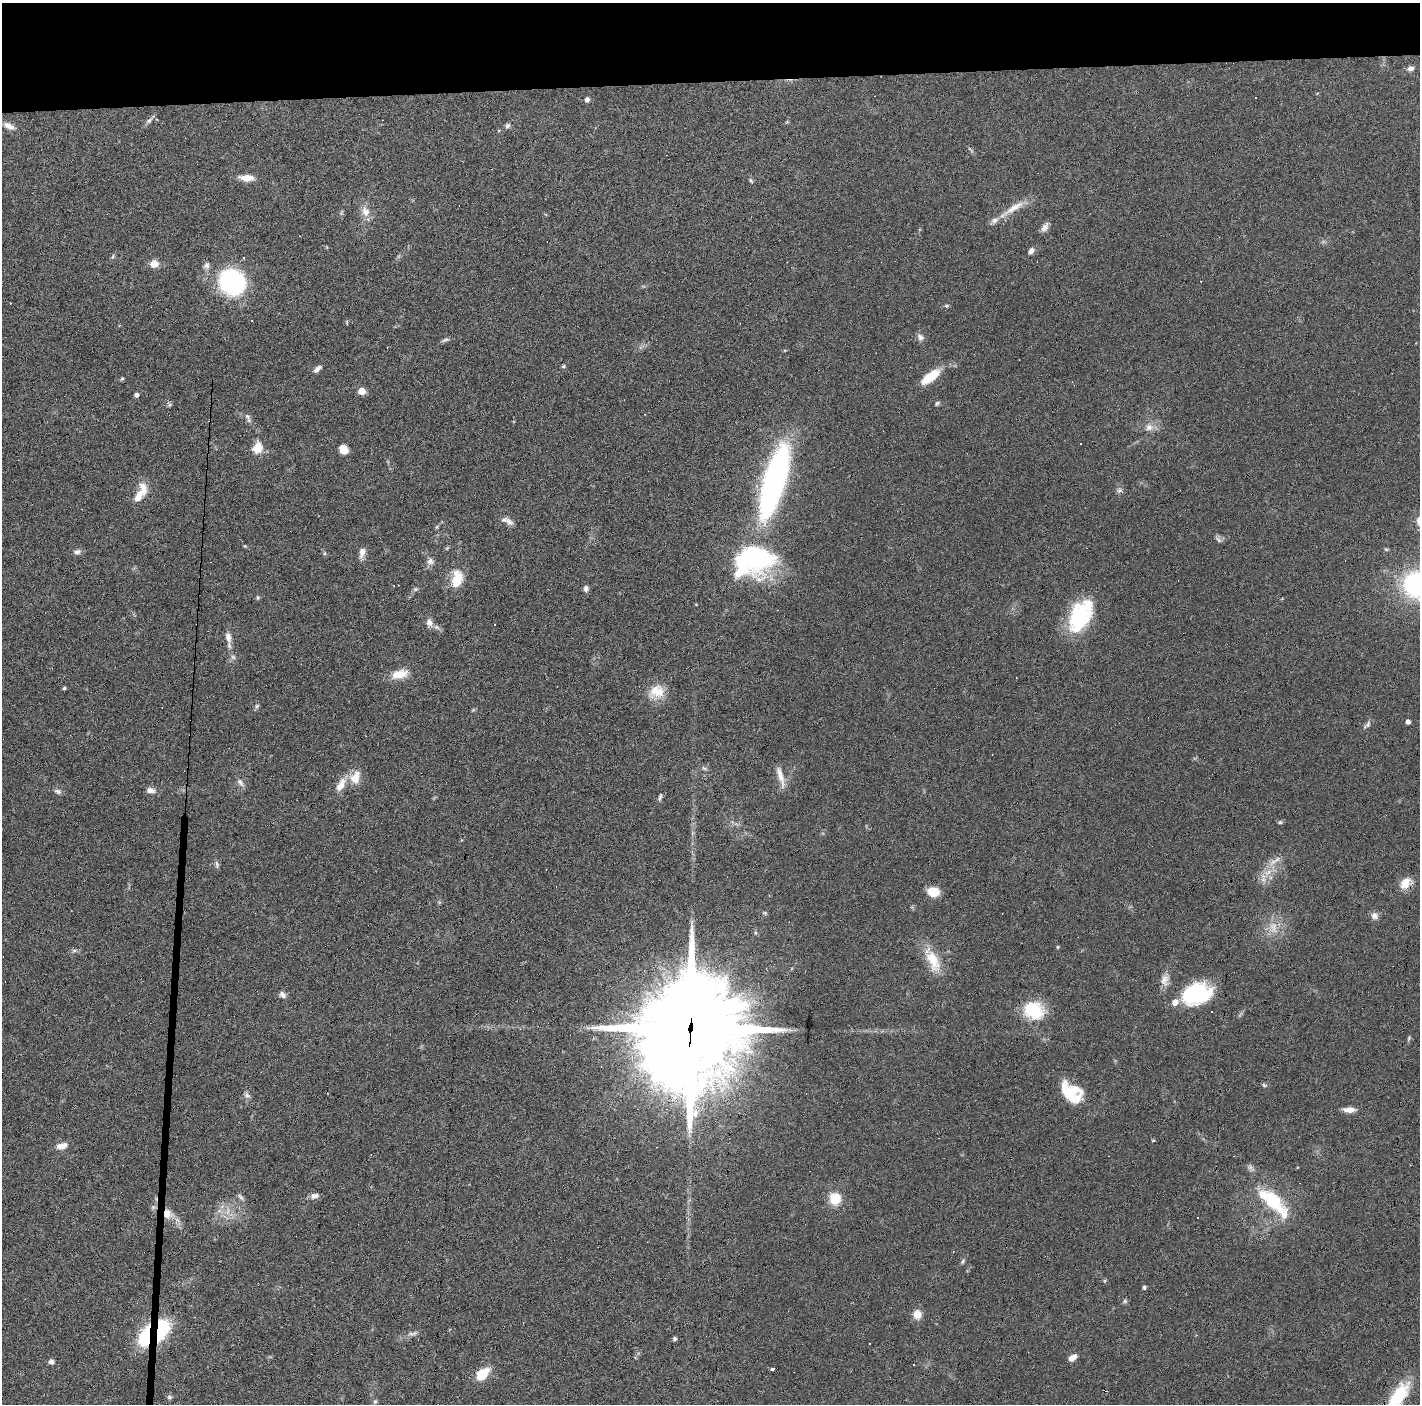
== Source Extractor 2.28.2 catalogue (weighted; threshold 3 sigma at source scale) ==
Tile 2 of 3 x 3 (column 2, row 1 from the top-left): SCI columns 1419-2836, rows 2840-4241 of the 4254 x 4279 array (HDU 1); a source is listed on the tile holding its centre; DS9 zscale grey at full resolution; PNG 1422 x 1406 px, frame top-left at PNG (2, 3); no overlay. Shown black and unused: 6% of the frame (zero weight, under 3 of 6 exposures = <1% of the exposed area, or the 3 px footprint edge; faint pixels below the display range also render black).
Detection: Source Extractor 2.28.2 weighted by HDU 2 'WHT'; one run over the whole footprint, this tile lists its part. Background 0.0399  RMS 0.004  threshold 0.0164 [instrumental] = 3 sigma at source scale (4.09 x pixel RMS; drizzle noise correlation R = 1.36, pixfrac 0.8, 0.05/0.05 arcsec/px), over >= 5 px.
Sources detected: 145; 3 too faint to see at this stretch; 1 inside a brighter object's white glare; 17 cosmic-ray / hot-pixel residue — not listed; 10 inside a brighter listed object's ellipse — not listed separately; the other 114 listed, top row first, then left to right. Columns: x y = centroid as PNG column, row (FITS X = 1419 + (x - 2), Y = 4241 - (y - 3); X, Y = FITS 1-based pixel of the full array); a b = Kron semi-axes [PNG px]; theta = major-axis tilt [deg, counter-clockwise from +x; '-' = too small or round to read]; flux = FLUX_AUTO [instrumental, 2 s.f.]
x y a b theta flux
1410 68 8 6 12 1.7
1255 97 3 2 - 0.36
587 99 5 4 - 1.4
150 120 16 4 48 1.3
9 126 15 7 -25 2.5
507 126 7 6 - 0.89
246 178 17 8 -3 3.9
751 181 7 4 -54 0.57
1014 208 37 8 33 5.8
366 211 15 11 -70 3.6
1045 227 12 7 56 1.8
1031 251 7 5 54 1.5
113 257 7 3 71 0.55
154 264 7 6 - 5.3
206 265 9 8 - 1.4
232 282 21 19 -47 61
946 306 6 5 - 0.56
251 321 3 2 - 0.44
347 322 7 3 -85 0.34
920 337 11 8 -43 1.5
445 340 12 5 22 0.93
563 366 6 4 23 0.54
317 369 10 5 41 1.7
930 377 23 9 37 10
122 378 5 4 - 0.55
362 391 5 5 - 7.8
136 395 4 4 - 1.4
937 403 7 4 46 0.63
169 405 7 5 -60 0.67
247 416 11 7 -46 1.4
1149 427 11 10 - 2.6
257 448 12 9 70 5.9
344 449 9 7 -52 4.2
775 480 49 12 74 200
1119 490 8 6 18 1
138 497 15 8 65 4.7
509 522 13 7 -40 1.8
437 527 6 4 87 0.48
1219 540 10 6 -54 1
245 546 5 4 - 0.38
77 552 10 6 7 1.3
362 552 13 7 73 2.3
324 553 6 4 90 0.5
755 556 47 39 1 51
430 561 8 7 - 1.7
457 579 23 13 79 8.1
1417 585 22 21 - 56
415 589 7 5 19 0.72
586 589 8 6 89 1.2
258 597 5 5 - 0.67
1080 616 34 21 58 28
429 622 11 8 -75 2.1
494 624 3 2 - 0.39
228 637 14 7 -78 2.7
233 657 6 6 - 1
399 674 19 10 16 6.3
64 688 4 3 - 0.62
656 692 23 18 23 7.1
257 706 8 5 60 0.71
473 710 6 4 44 0.44
1408 722 4 4 - 1.6
1367 725 14 6 47 1.1
704 768 7 5 -30 0.7
780 776 29 7 -74 3.5
355 777 19 14 68 4.9
240 782 13 6 -51 1.5
150 790 11 7 -7 2
58 791 10 6 -18 1.2
660 797 10 4 74 0.81
1280 822 6 5 - 0.6
1273 862 14 6 35 2.6
217 864 10 5 -81 0.91
1267 873 9 7 13 2.3
1263 880 8 6 -42 1.5
1405 883 17 11 59 4.7
933 892 8 7 - 9.9
765 913 6 4 -11 0.53
1374 916 10 9 - 1.8
1273 927 19 11 -82 5.2
1057 947 4 4 - 0.42
74 950 8 4 8 0.81
933 961 34 14 -66 9.7
1165 980 16 11 79 3
1196 994 32 22 17 29
282 995 9 7 -43 1.4
1034 1010 27 22 -19 15
690 1030 37 29 81 8700
1409 1038 8 3 61 0.52
1264 1085 6 5 - 0.62
1069 1094 35 12 -63 8.9
247 1095 9 8 - 1.3
1349 1110 14 6 -1 2.9
1153 1140 4 3 - 0.39
61 1146 13 7 14 3
314 1196 10 6 11 1.9
241 1197 11 5 -51 0.98
835 1199 10 9 - 10
1273 1200 48 16 -49 22
153 1207 6 5 - 0.79
167 1214 12 11 - 4.1
963 1261 7 4 51 0.65
1144 1287 5 4 - 0.69
1125 1301 6 5 - 0.66
917 1314 11 10 - 3.6
162 1329 30 16 73 20
674 1339 5 5 - 0.69
1072 1358 9 6 33 2.7
51 1362 6 6 - 1.3
914 1365 3 3 - 0.72
772 1369 3 3 - 0.87
482 1374 14 9 48 9.5
1398 1396 44 14 52 17
169 1397 7 5 1 0.78
375 1401 5 5 - 0.56
Overlapping masked pixels (flux is a lower limit): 3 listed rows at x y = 690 1030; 167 1214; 162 1329
Isophote crosses this tile's border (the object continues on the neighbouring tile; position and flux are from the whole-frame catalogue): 2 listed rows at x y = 1417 585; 1398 1396